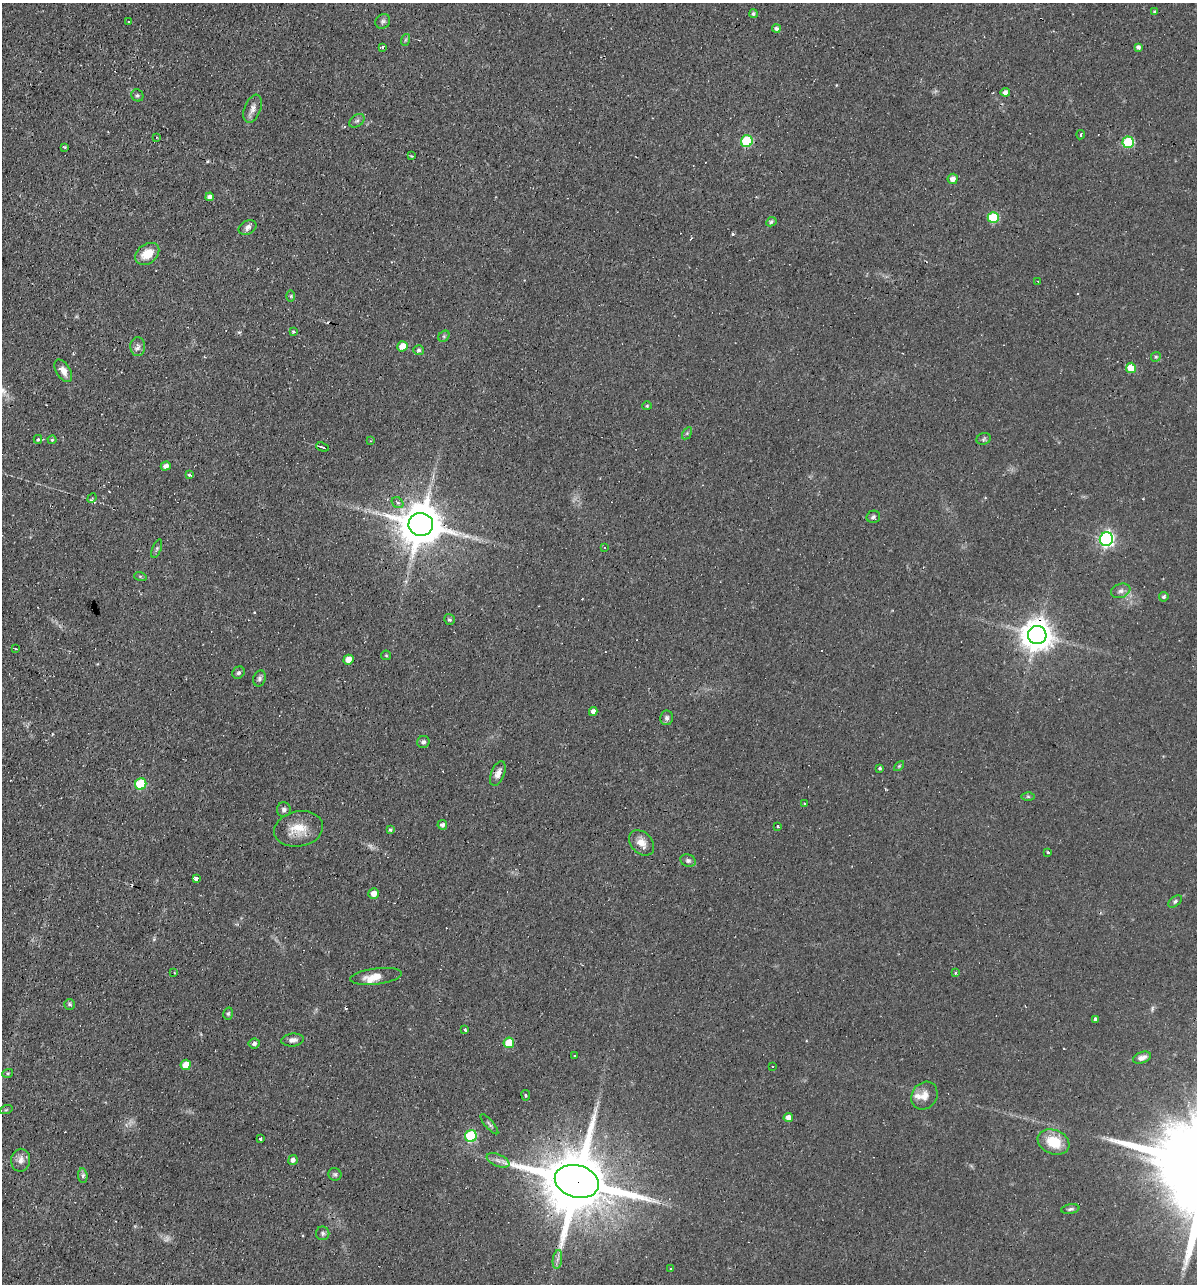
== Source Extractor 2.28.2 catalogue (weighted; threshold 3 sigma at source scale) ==
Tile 11 of 4 x 4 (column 3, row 3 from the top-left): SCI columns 2641-3835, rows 1283-2564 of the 5156 x 5129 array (HDU 1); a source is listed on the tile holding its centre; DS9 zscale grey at full resolution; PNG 1199 x 1286 px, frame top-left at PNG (2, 3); each listed source drawn as its Kron ellipse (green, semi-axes under 4 px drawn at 4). Shown black and unused: <1% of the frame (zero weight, under 2 of 3 exposures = <1% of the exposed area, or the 3 px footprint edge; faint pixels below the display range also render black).
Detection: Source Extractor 2.28.2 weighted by HDU 2 'WHT'; one run over the whole footprint, this tile lists its part. Background 0.066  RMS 0.0053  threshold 0.0236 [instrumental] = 3 sigma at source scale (4.5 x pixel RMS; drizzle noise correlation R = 1.50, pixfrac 1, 0.05/0.05 arcsec/px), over >= 5 px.
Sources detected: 131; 2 too faint to see at this stretch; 14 cosmic-ray / hot-pixel residue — neither listed nor drawn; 2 inside a brighter listed object's ellipse — not listed separately; the other 113 listed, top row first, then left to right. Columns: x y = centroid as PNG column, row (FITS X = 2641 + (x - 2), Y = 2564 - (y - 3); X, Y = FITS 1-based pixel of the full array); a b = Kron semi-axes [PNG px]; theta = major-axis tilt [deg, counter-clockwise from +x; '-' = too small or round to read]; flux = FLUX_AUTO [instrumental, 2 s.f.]
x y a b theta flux
1155 11 4 3 - 0.73
753 14 4 4 - 1.1
129 21 3 3 - 2.3
383 21 8 7 - 1.3
776 29 4 4 - 1.6
405 40 6 3 71 0.68
1138 47 4 4 - 2.1
382 48 3 3 - 5.9
1005 92 4 4 - 2.5
137 95 6 5 - 1
253 109 15 8 68 3.2
357 121 8 5 38 1.3
1081 135 5 3 - 0.79
156 137 4 2 - 0.37
747 141 6 5 - 32
1128 142 6 5 - 33
65 147 3 3 - 0.51
412 156 3 2 - 0.54
953 179 5 5 - 3
210 197 4 4 - 2
993 217 5 5 - 28
771 222 5 4 - 1.2
248 228 9 6 28 2.1
147 254 13 9 38 9
1038 281 3 2 - 0.36
291 296 6 4 90 0.67
293 331 3 3 - 1.6
444 336 6 5 - 0.91
402 346 5 5 - 6.4
138 347 9 7 -88 2
419 350 5 5 - 1.1
1156 357 5 4 - 0.72
1131 368 5 5 - 11
63 371 12 7 -58 3.6
647 406 4 4 - 0.59
687 433 6 4 56 0.84
38 439 4 3 - 0.74
984 439 7 5 20 1.1
52 440 4 4 - 0.56
370 441 3 3 - 0.4
323 447 7 2 -17 1.2
166 466 5 4 - 2.4
190 475 3 3 - 1.8
92 498 5 4 - 0.56
397 503 6 5 - 1.6
873 517 7 6 - 1.2
421 524 12 11 - 2200
1106 539 7 6 - 120
605 548 3 3 - 0.52
157 549 10 4 69 1.1
140 576 6 4 -19 0.65
1121 591 10 7 20 2.1
1164 597 5 4 - 1.2
449 619 6 5 - 0.91
1037 635 9 9 - 870
16 649 3 2 - 0.5
386 655 5 4 - 0.65
348 660 5 5 - 4.4
238 673 6 5 - 1.1
259 678 8 6 70 1.4
593 711 4 4 - 2.3
666 718 7 6 - 1.6
423 742 6 6 - 1.2
899 766 6 3 45 0.56
880 768 3 3 - 0.9
498 774 13 6 68 3.4
141 784 6 5 - 24
1028 796 6 4 -1 0.85
804 803 3 3 - 0.56
284 809 7 7 - 1.5
442 825 5 5 - 1.7
778 826 3 3 - 2.3
299 829 25 17 10 11
390 830 4 3 - 0.78
641 843 14 10 -46 4.9
1048 852 3 3 - 0.54
688 861 8 6 -21 1.6
196 879 3 3 - 52
374 894 5 5 - 3.5
1175 901 8 5 39 1.1
174 973 3 2 - 0.5
955 973 3 3 - 1.6
376 976 26 8 7 6.7
69 1004 5 5 - 1.1
228 1014 6 5 - 0.87
1095 1019 3 3 - 8.7
465 1030 3 3 - 1.6
293 1040 11 6 6 2.4
509 1043 5 5 - 14
254 1044 5 5 - 1.9
574 1056 3 3 - 1.7
1142 1058 9 5 19 2.6
186 1065 5 5 - 6.2
773 1066 3 3 - 1.6
8 1073 5 3 - 0.63
526 1095 5 3 - 0.56
924 1096 14 12 56 5.3
6 1110 6 4 19 0.66
788 1117 5 4 - 2.8
489 1124 13 3 -49 1.2
471 1136 6 5 - 44
260 1138 3 3 - 1.2
1054 1142 16 12 -22 15
21 1160 11 9 80 3.4
293 1160 5 4 - 2.1
498 1160 12 6 -24 2.3
335 1174 7 6 - 1
83 1176 7 4 -85 1.3
577 1181 22 16 -16 6300
1070 1209 9 4 11 1.2
323 1233 7 6 - 1.3
557 1259 9 4 81 1.8
670 1269 3 3 - 0.65
Overlapping masked pixels (flux is a lower limit): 3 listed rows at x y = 421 524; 1037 635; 577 1181